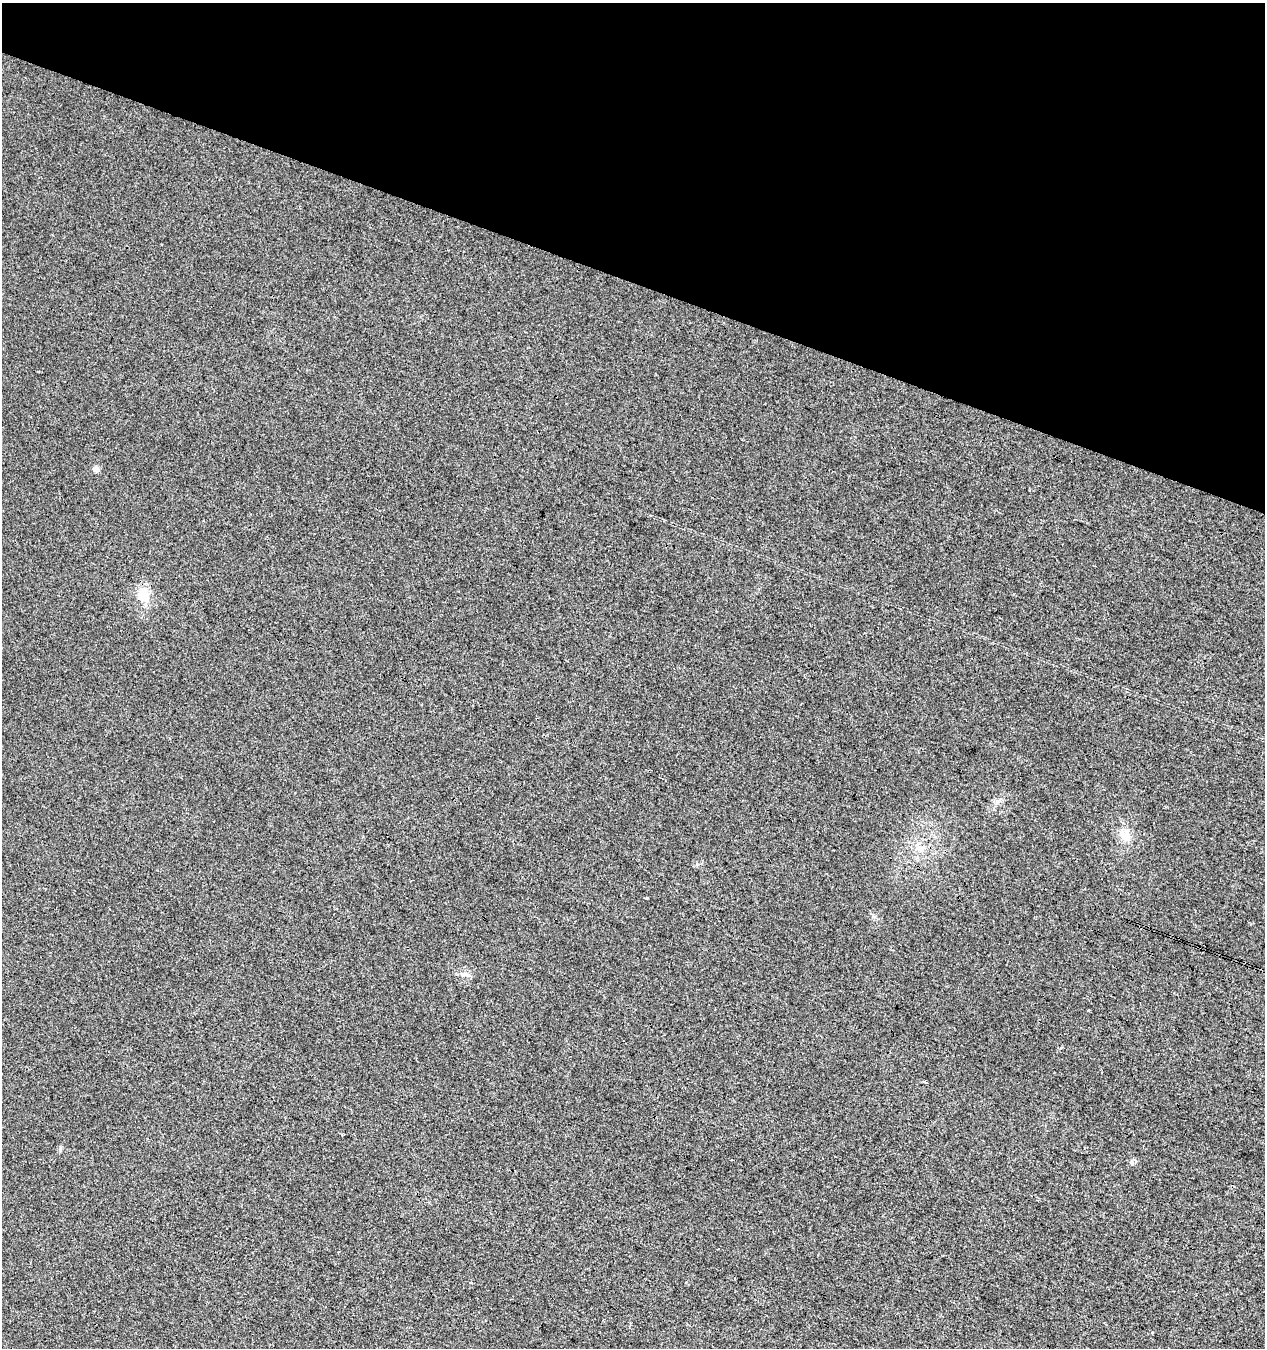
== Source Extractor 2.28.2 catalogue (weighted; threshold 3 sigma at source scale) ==
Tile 2 of 4 x 4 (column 2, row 1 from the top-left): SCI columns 1543-2805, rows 4040-5385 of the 5549 x 5394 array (HDU 1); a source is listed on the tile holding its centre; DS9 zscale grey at full resolution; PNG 1267 x 1350 px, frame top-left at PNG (2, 3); no overlay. Shown black and unused: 21% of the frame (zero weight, under 3 of 4 exposures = <1% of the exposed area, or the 3 px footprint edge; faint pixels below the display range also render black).
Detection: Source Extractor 2.28.2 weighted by HDU 2 'WHT'; one run over the whole footprint, this tile lists its part. Background 0.00855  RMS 0.0049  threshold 0.0222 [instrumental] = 3 sigma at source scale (4.5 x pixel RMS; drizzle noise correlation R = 1.50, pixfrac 1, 0.0396/0.0396 arcsec/px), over >= 5 px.
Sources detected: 7; all 7 listed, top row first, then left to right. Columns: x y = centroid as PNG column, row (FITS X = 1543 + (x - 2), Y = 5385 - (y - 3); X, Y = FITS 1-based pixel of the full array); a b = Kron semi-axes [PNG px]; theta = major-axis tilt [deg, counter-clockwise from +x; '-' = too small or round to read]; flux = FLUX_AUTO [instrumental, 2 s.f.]
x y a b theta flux
96 469 7 7 - 1.7
144 595 15 11 -90 10
1125 835 14 13 - 5.5
921 848 9 8 - 2.8
464 974 8 5 14 1.3
1088 1010 4 3 - 0.42
925 1082 4 3 - 1.8